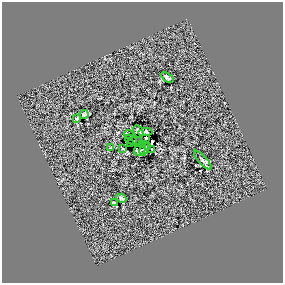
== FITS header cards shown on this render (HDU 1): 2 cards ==
NAXIS1  =                  281 /
NAXIS2  =                  281 /

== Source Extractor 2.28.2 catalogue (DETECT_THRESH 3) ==
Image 281 x 281 px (HDU 1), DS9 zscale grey, 1 PNG px = 1 image px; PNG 285 x 285 px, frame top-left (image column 1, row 281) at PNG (2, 2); each listed source drawn as its Kron ellipse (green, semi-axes under 4 px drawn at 4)
Background 0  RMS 17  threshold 50.7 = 3 sigma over >= 5 px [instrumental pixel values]
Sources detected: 20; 1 with non-positive FLUX_AUTO (blend fragments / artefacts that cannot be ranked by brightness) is neither listed nor drawn; the other 19 listed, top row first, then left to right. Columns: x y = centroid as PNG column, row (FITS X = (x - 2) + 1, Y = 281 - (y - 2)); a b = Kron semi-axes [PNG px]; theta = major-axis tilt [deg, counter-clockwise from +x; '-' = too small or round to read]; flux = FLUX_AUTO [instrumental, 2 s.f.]
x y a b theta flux
167 77 7 3 -36 2300
84 114 4 3 - 1800
77 119 3 2 - 1100
138 131 6 5 - 2600
145 132 7 4 5 1600
129 135 5 2 - 610
146 138 3 3 - 2000
131 140 7 2 -29 1700
130 143 3 2 - 930
143 144 3 2 - 1100
147 146 3 2 - 2200
111 147 4 2 - 800
123 149 3 2 - 690
144 149 7 3 71 2000
152 149 3 2 - 950
140 150 6 5 - 2000
203 160 12 4 -47 2500
121 198 5 3 - 2200
114 203 4 3 - 1300
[1 non-positive-flux detection neither listed nor drawn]